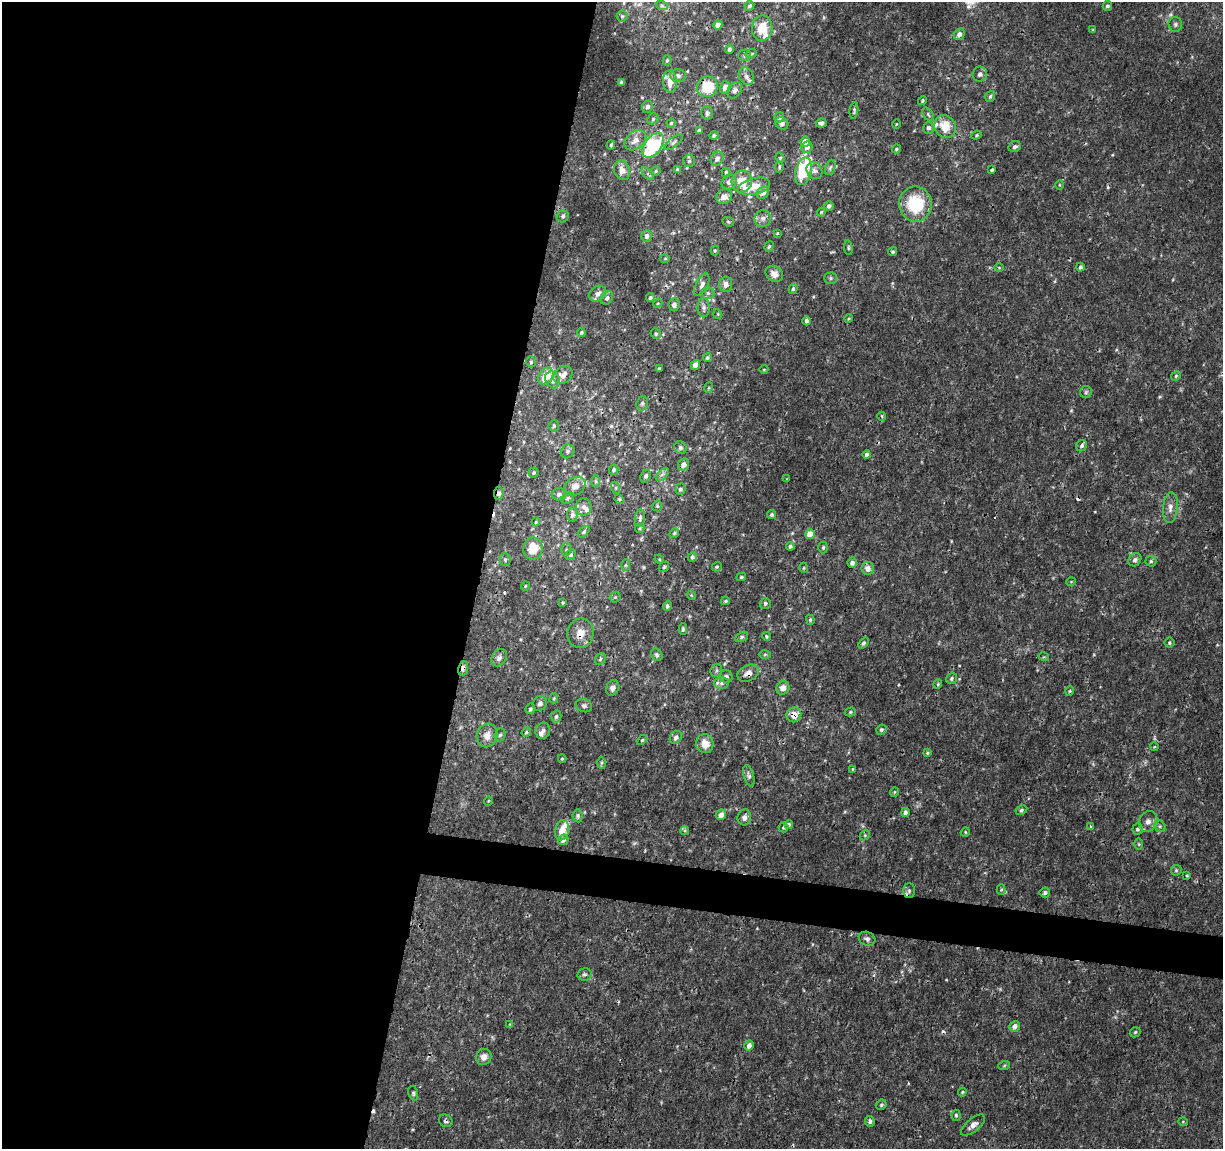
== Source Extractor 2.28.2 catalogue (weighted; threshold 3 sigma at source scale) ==
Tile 5 of 4 x 4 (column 1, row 2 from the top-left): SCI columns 1-1221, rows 2518-3664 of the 4892 x 5096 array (HDU 1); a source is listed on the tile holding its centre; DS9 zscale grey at full resolution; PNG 1225 x 1151 px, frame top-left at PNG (2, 2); each listed source drawn as its Kron ellipse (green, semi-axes under 4 px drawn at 4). Shown black and unused: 42% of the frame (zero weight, under 3 of 4 exposures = <1% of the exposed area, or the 3 px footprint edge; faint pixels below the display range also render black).
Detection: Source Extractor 2.28.2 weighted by HDU 2 'WHT'; one run over the whole footprint, this tile lists its part. Background 0.00125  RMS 9.5e-04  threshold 0.00428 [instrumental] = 3 sigma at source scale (4.5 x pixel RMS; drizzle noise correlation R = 1.50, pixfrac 1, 0.0396/0.0396 arcsec/px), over >= 5 px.
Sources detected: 270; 1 too faint to see at this stretch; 8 cosmic-ray / hot-pixel residue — neither listed nor drawn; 13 inside a brighter listed object's ellipse — not listed separately; the other 248 listed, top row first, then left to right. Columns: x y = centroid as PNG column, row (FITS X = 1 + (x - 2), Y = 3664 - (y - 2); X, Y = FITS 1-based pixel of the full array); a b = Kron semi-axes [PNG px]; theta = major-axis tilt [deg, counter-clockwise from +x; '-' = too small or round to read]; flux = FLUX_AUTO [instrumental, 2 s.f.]
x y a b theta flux
662 6 6 4 -18 0.17
749 6 5 4 - 0.17
1107 6 5 4 - 0.2
622 16 5 5 - 0.17
1175 24 7 7 - 0.24
718 25 5 4 - 0.56
762 28 13 10 84 1.7
1093 30 4 3 - 0.086
959 34 6 5 - 0.39
729 49 4 4 - 0.23
751 54 6 3 19 0.14
745 55 6 5 - 0.21
667 60 5 4 - 0.15
980 74 7 7 - 0.29
678 76 8 6 -4 0.27
746 76 9 7 -61 0.46
670 81 11 7 -86 0.93
622 82 4 3 - 0.19
707 87 10 10 - 2.8
725 87 6 5 - 0.78
735 90 9 6 55 0.29
990 96 5 5 - 0.18
922 101 5 4 - 0.15
647 107 6 5 - 0.31
854 110 8 4 83 0.16
707 113 6 6 - 0.29
928 114 7 4 -56 0.17
779 117 5 5 - 0.23
653 119 6 5 - 0.16
671 123 4 4 - 0.15
782 123 7 5 -38 0.36
821 123 5 4 - 0.26
896 124 5 3 - 0.081
945 127 12 10 -59 1.8
929 128 6 5 - 0.27
699 130 4 3 - 0.21
714 135 4 4 - 0.21
976 135 5 4 - 0.13
635 140 12 8 39 0.82
673 142 11 5 38 0.26
805 142 5 4 - 0.86
611 145 4 3 - 0.15
653 145 14 8 52 9.3
807 147 6 5 - 0.41
1015 147 6 5 - 0.25
896 149 5 3 - 0.11
780 158 4 4 - 0.12
717 159 7 6 - 0.41
689 161 6 6 - 0.21
779 167 6 3 83 0.13
830 167 8 5 70 0.22
622 170 10 8 -71 0.83
678 170 4 4 - 0.39
992 170 3 3 - 0.14
656 171 5 4 - 0.12
803 171 14 8 76 5.5
814 171 9 7 -61 0.4
726 173 5 4 - 0.17
648 174 8 4 -45 0.19
729 182 8 7 - 0.41
742 182 11 10 - 1.8
1059 185 5 3 - 0.079
754 186 16 8 13 1.7
763 193 7 5 42 0.45
724 197 8 7 - 0.67
915 204 17 16 - 4.6
829 206 4 4 - 0.32
821 212 4 3 - 0.099
563 216 6 5 - 0.22
763 218 8 8 - 0.39
728 222 6 4 -22 0.11
777 233 3 2 - 0.081
647 236 6 5 - 0.34
769 246 6 4 72 0.15
848 248 7 3 -82 0.13
715 250 5 4 - 0.11
893 252 4 4 - 0.15
665 259 5 3 - 0.091
1080 267 4 3 - 0.23
999 268 5 3 - 0.084
774 274 9 7 -36 0.66
830 278 6 5 - 0.18
725 284 7 6 - 0.43
702 285 12 6 65 0.46
793 289 5 4 - 0.16
708 293 6 5 - 0.22
598 294 9 7 40 0.54
650 297 4 4 - 0.21
607 298 7 5 54 0.27
658 303 5 3 - 0.096
674 305 6 5 - 0.39
704 307 10 6 -88 0.33
718 314 5 3 - 0.077
849 319 4 3 - 0.11
806 321 4 4 - 0.27
581 332 4 4 - 0.16
656 334 5 5 - 0.15
707 358 5 4 - 0.17
531 362 5 4 - 0.16
695 365 5 4 - 0.72
659 369 3 3 - 0.16
764 369 4 3 - 0.073
563 375 10 8 34 0.73
546 376 9 6 55 2
1176 376 5 4 - 0.13
552 380 9 7 -59 0.74
708 388 5 3 - 0.089
1086 392 6 6 - 0.18
642 403 7 5 70 0.19
882 416 4 3 - 0.13
554 426 6 5 - 0.18
1082 446 6 5 - 0.27
680 448 6 6 - 0.24
568 451 7 6 - 0.24
867 455 4 4 - 0.35
684 464 6 5 - 0.6
614 470 5 4 - 0.2
534 472 5 5 - 0.15
662 474 8 4 44 0.25
646 476 7 5 66 0.25
787 479 4 3 - 0.068
596 481 6 4 -89 0.15
575 486 11 8 32 0.66
616 488 6 4 -72 0.14
680 489 5 5 - 0.24
499 493 7 4 84 0.24
559 494 7 6 - 0.34
568 498 6 5 - 0.16
619 499 5 4 - 0.11
657 506 5 5 - 0.14
584 507 8 8 - 0.42
1170 507 15 7 84 0.63
572 515 7 5 85 0.39
771 515 4 4 - 0.2
640 518 8 5 82 0.24
536 522 4 3 - 0.1
640 528 5 3 - 0.12
584 532 7 4 46 0.19
674 533 5 4 - 0.14
810 534 5 5 - 1.4
790 546 4 4 - 0.22
823 547 6 4 88 0.15
533 548 11 9 81 2
566 550 6 5 - 0.18
571 555 5 5 - 0.21
692 557 5 4 - 0.24
505 559 6 5 - 0.19
659 559 5 4 - 0.1
1135 560 7 6 - 0.28
1151 561 5 5 - 0.15
852 563 5 4 - 0.44
626 565 6 4 88 0.13
664 567 6 4 45 0.15
717 567 5 4 - 0.12
804 568 5 3 - 0.088
868 568 6 6 - 0.69
741 577 5 3 - 0.13
1071 582 5 3 - 0.077
525 586 5 3 - 0.084
691 595 4 3 - 0.08
615 597 6 5 - 0.15
725 601 4 3 - 0.14
563 603 3 3 - 0.12
765 603 5 5 - 0.22
667 606 5 4 - 0.19
810 620 5 4 - 0.12
683 629 5 3 - 0.17
580 633 15 13 78 1.1
766 636 4 4 - 0.12
742 637 7 4 28 0.2
863 643 6 4 50 0.16
1169 643 5 5 - 0.15
765 654 6 4 1 0.14
657 655 7 5 -56 0.2
1044 657 5 3 - 0.088
499 658 9 7 56 0.35
600 659 6 5 - 0.18
463 668 7 5 80 0.38
716 670 7 6 - 0.18
748 673 11 8 26 0.72
726 676 6 6 - 0.24
952 678 6 5 - 0.19
721 683 7 6 - 0.27
938 684 4 4 - 0.096
613 688 8 6 62 0.41
783 688 7 6 - 0.61
1070 691 5 4 - 0.11
554 698 5 4 - 0.13
540 703 8 6 49 0.31
584 706 8 6 -21 0.27
530 709 5 4 - 0.21
850 712 5 4 - 0.16
794 715 7 7 - 1.1
556 716 6 5 - 0.23
881 730 5 5 - 0.2
543 731 8 7 - 0.38
526 732 5 4 - 0.13
487 735 12 10 70 0.75
500 735 6 5 - 0.19
676 737 7 5 57 0.34
642 740 6 3 44 0.12
705 744 9 8 - 1.1
1154 747 4 3 - 0.077
927 753 4 4 - 0.14
562 759 4 4 - 0.12
601 763 6 4 89 0.15
853 769 4 3 - 0.1
749 776 11 5 -74 0.3
894 792 5 3 - 0.08
488 801 5 3 - 0.078
1021 810 6 4 28 0.17
905 812 4 4 - 0.36
721 815 5 5 - 0.66
578 816 6 5 - 0.2
744 817 8 6 75 0.39
1148 821 11 9 68 0.55
789 824 4 4 - 0.19
1090 826 4 3 - 0.089
1160 826 6 5 - 0.16
783 827 5 5 - 0.13
1138 829 5 5 - 0.22
562 830 10 7 77 1.2
685 831 4 4 - 0.11
965 832 5 4 - 0.11
865 835 6 4 46 0.14
563 840 6 5 - 0.34
1139 844 6 4 -89 0.097
1176 870 6 5 - 0.13
1187 875 3 3 - 0.11
1001 890 5 4 - 0.13
909 891 7 6 - 0.23
1045 893 5 5 - 0.27
867 939 8 6 -27 0.3
584 974 7 6 - 0.21
510 1024 4 4 - 0.081
1015 1026 6 5 - 0.51
1135 1032 6 4 45 0.13
749 1045 5 4 - 0.5
484 1057 8 7 - 0.66
1004 1066 6 4 20 0.12
962 1092 4 3 - 0.11
413 1093 7 4 -73 0.17
881 1105 5 4 - 0.19
956 1115 6 4 -87 0.16
446 1121 7 6 - 0.23
870 1121 5 4 - 0.27
1183 1122 5 3 - 0.075
973 1125 14 6 39 0.56
Overlapping masked pixels (flux is a lower limit): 8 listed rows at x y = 673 142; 499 493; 533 548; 580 633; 463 668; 748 673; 794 715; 446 1121